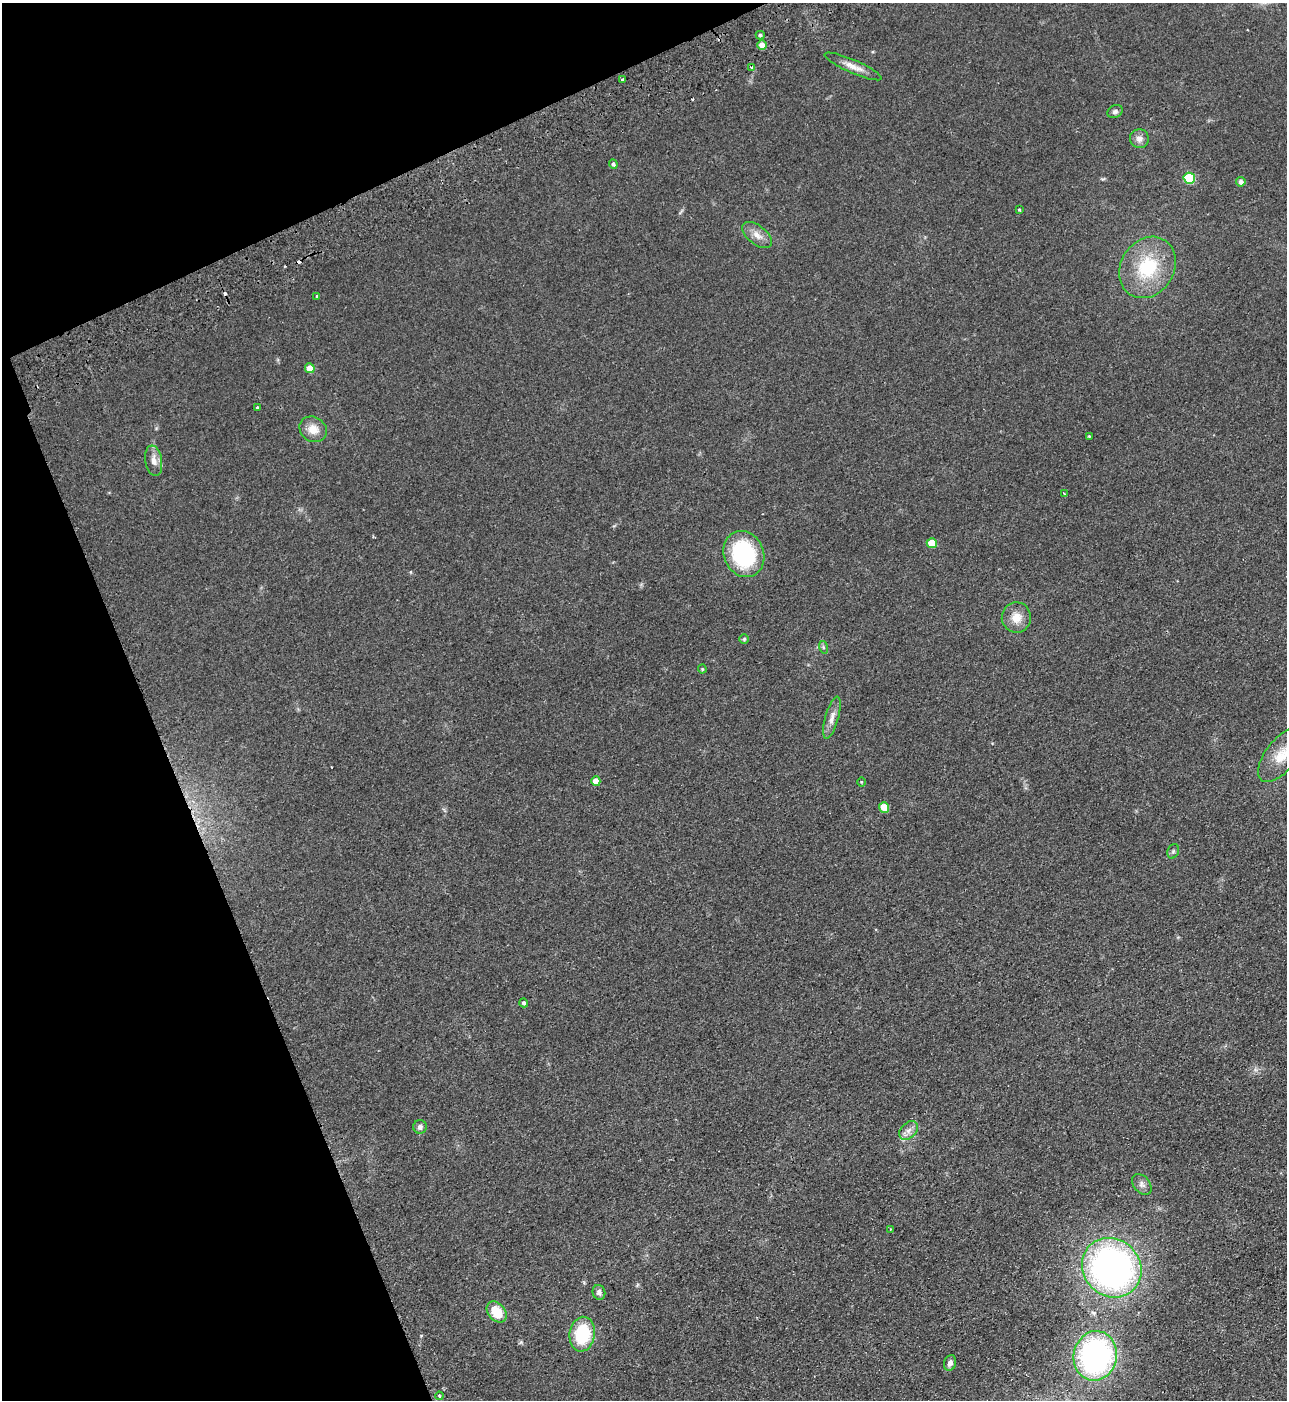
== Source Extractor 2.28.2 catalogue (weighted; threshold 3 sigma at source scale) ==
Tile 5 of 4 x 4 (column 1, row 2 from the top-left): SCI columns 183-1467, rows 2852-4249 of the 5634 x 5702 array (HDU 1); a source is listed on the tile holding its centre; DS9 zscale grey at full resolution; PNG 1289 x 1402 px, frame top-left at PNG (2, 3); each listed source drawn as its Kron ellipse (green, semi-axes under 4 px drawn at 4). Shown black and unused: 20% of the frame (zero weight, under 2 of 3 exposures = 3% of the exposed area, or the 3 px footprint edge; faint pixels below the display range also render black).
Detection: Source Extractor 2.28.2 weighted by HDU 2 'WHT'; one run over the whole footprint, this tile lists its part. Background 0.113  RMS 0.011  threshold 0.0487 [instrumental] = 3 sigma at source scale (4.5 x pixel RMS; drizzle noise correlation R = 1.50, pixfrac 1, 0.05/0.05 arcsec/px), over >= 5 px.
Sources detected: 47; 3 cosmic-ray / hot-pixel residue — neither listed nor drawn; the other 44 listed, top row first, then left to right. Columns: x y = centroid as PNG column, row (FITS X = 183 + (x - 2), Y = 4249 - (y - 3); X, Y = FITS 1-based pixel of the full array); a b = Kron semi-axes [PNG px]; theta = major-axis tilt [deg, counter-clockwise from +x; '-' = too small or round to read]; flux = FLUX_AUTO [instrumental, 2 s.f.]
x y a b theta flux
760 35 4 4 - 1.9
762 45 5 4 - 9
853 66 31 6 -23 11
752 68 3 3 - 7.7
623 80 4 3 - 2.4
1115 111 8 6 25 3
1139 139 9 9 - 6.3
613 164 4 4 - 2.2
1189 178 6 5 - 62
1241 182 4 4 - 4.8
1019 210 3 3 - 1.4
757 235 17 9 -39 9.3
1148 267 32 26 57 61
316 296 3 3 - 2.1
310 368 5 4 - 16
257 408 3 3 - 1.9
313 429 14 12 -33 13
1089 436 3 3 - 1.1
154 461 15 8 -81 8.3
1064 494 3 2 - 1.3
932 543 5 5 - 22
744 554 24 20 -66 110
1016 617 15 14 - 14
744 639 5 5 - 1.5
823 647 6 4 -72 1.5
702 669 4 4 - 1
832 718 22 6 74 7.9
1282 755 32 15 51 26
596 781 5 4 - 11
861 782 5 3 - 0.98
884 807 5 5 - 22
1173 851 7 5 70 2.1
524 1003 4 4 - 2.4
420 1127 7 7 - 3.4
909 1130 11 7 44 6
1142 1184 12 8 -50 5
890 1229 4 3 - 1.1
1112 1268 31 28 -45 410
599 1292 7 6 - 3.5
497 1312 12 8 -50 24
582 1334 17 12 81 54
1095 1356 25 21 79 230
950 1363 8 6 69 3.9
439 1396 4 4 - 2.2
Isophote crosses this tile's border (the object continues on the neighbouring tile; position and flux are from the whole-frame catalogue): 1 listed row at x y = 1282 755